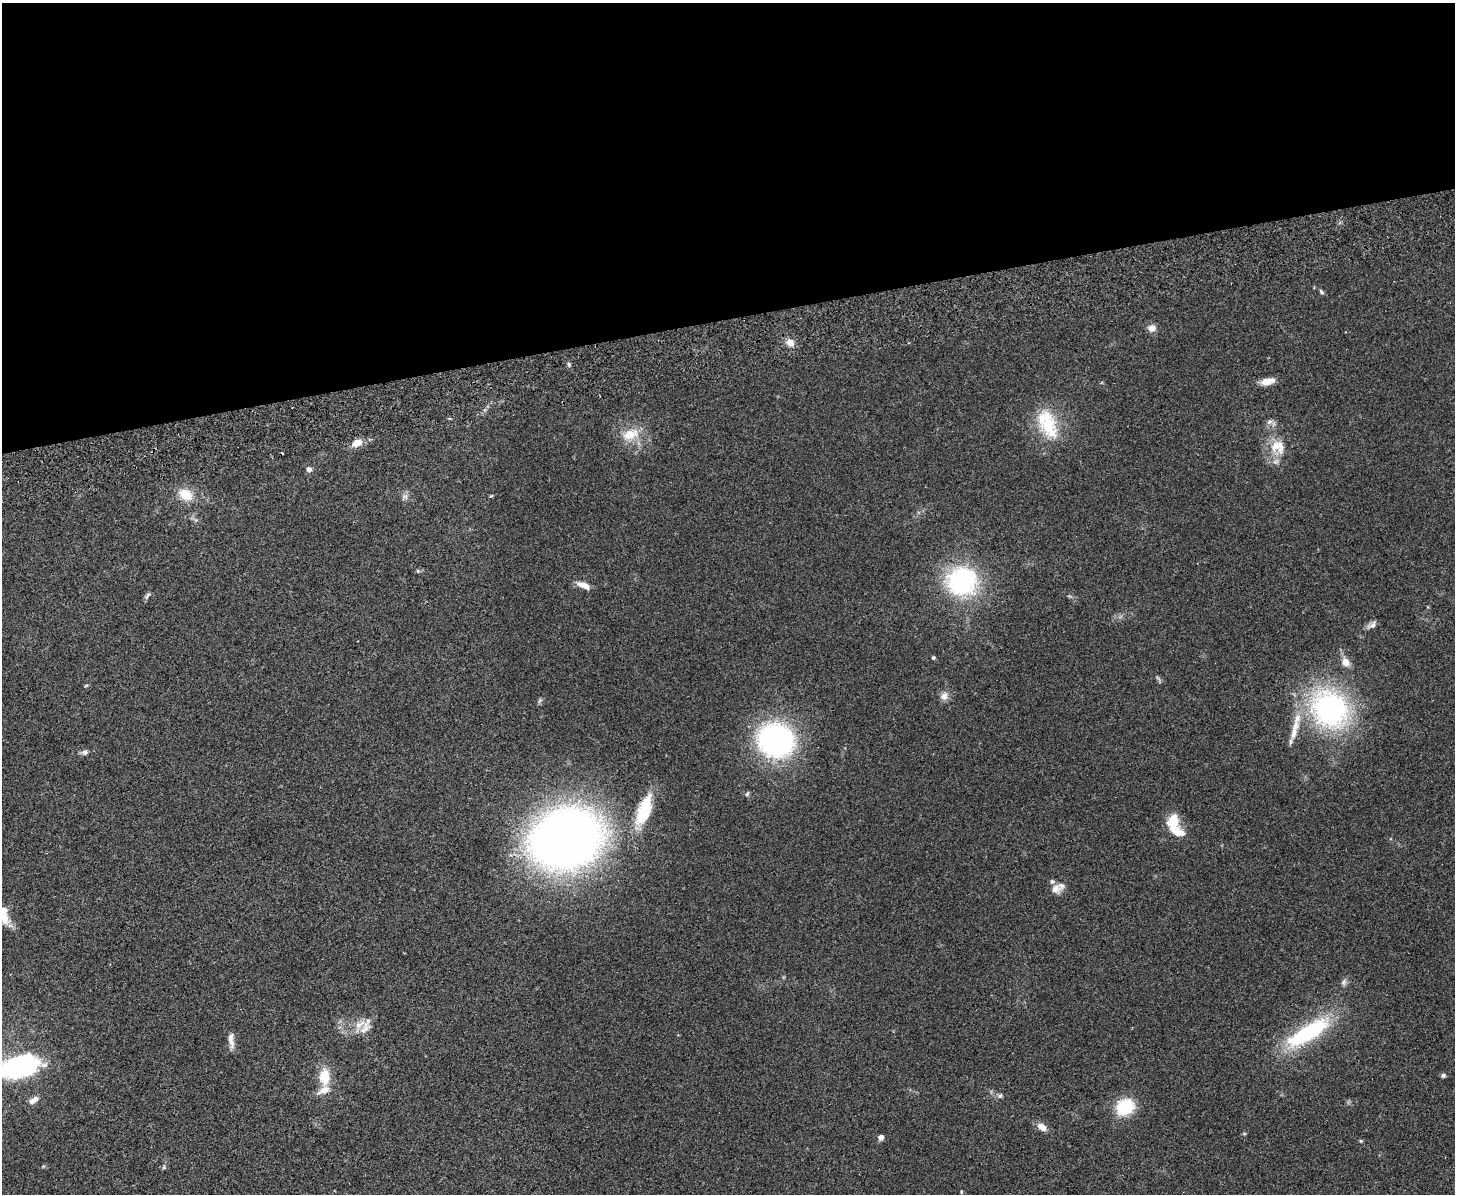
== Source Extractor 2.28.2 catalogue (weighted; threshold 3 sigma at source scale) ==
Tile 2 of 3 x 4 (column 2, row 1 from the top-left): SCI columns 1712-3164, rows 3631-4822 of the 4766 x 4878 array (HDU 1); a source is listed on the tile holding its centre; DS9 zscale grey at full resolution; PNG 1457 x 1196 px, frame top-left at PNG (2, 3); no overlay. Shown black and unused: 27% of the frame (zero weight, under 2 of 3 exposures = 3% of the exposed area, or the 3 px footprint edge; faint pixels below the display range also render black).
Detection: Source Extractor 2.28.2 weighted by HDU 2 'WHT'; one run over the whole footprint, this tile lists its part. Background 0.0672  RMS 0.0079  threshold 0.0354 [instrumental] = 3 sigma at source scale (4.5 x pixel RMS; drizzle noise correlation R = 1.50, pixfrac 1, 0.05/0.05 arcsec/px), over >= 5 px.
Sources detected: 54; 1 cosmic-ray / hot-pixel residue — not listed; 5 inside a brighter listed object's ellipse — not listed separately; the other 48 listed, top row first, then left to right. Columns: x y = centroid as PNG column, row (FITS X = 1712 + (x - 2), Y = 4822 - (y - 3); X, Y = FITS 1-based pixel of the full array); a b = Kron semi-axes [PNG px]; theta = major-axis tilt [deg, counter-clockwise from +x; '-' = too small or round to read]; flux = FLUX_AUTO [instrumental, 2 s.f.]
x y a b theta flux
1321 292 8 4 -47 1.4
1152 328 10 8 9 4.7
790 343 11 9 -38 5.5
569 364 6 4 -47 1.2
1268 381 17 8 14 7.5
1269 422 9 7 42 2.9
1048 424 35 22 -62 38
630 434 27 14 19 16
357 443 9 7 22 9.4
1278 447 23 19 -34 18
309 469 6 6 - 3.2
185 495 20 14 -29 14
405 496 8 6 42 2.4
491 496 6 3 19 0.75
418 571 6 3 -71 0.81
962 581 27 24 26 110
583 585 15 6 -23 6.7
147 596 11 5 54 1.8
1372 625 13 7 34 3.4
933 658 4 4 - 1.2
1345 662 9 7 -53 8.5
86 686 6 3 20 0.78
944 696 12 10 56 4.7
1330 709 33 29 -49 180
1297 718 18 9 75 10
776 740 31 28 -20 180
84 752 8 7 - 2.4
747 794 7 5 63 1.2
644 810 38 14 70 34
1173 821 17 12 83 17
566 839 53 42 21 750
1055 889 14 13 - 6.5
3 915 24 12 -71 15
1344 982 9 6 64 2.3
359 1024 22 10 52 9.5
1308 1033 49 15 32 83
231 1040 22 6 -84 5.2
19 1066 42 19 12 130
1443 1075 5 5 - 1.9
324 1077 23 14 -89 17
1000 1096 6 5 - 1.5
33 1100 13 6 30 4.3
1125 1107 17 14 32 36
1042 1127 13 8 -36 5.3
881 1137 6 5 - 3.2
1361 1141 5 4 - 0.88
164 1167 6 4 72 1
961 1191 5 3 - 0.71
Isophote crosses this tile's border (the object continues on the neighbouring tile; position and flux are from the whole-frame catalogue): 2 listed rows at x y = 3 915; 19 1066